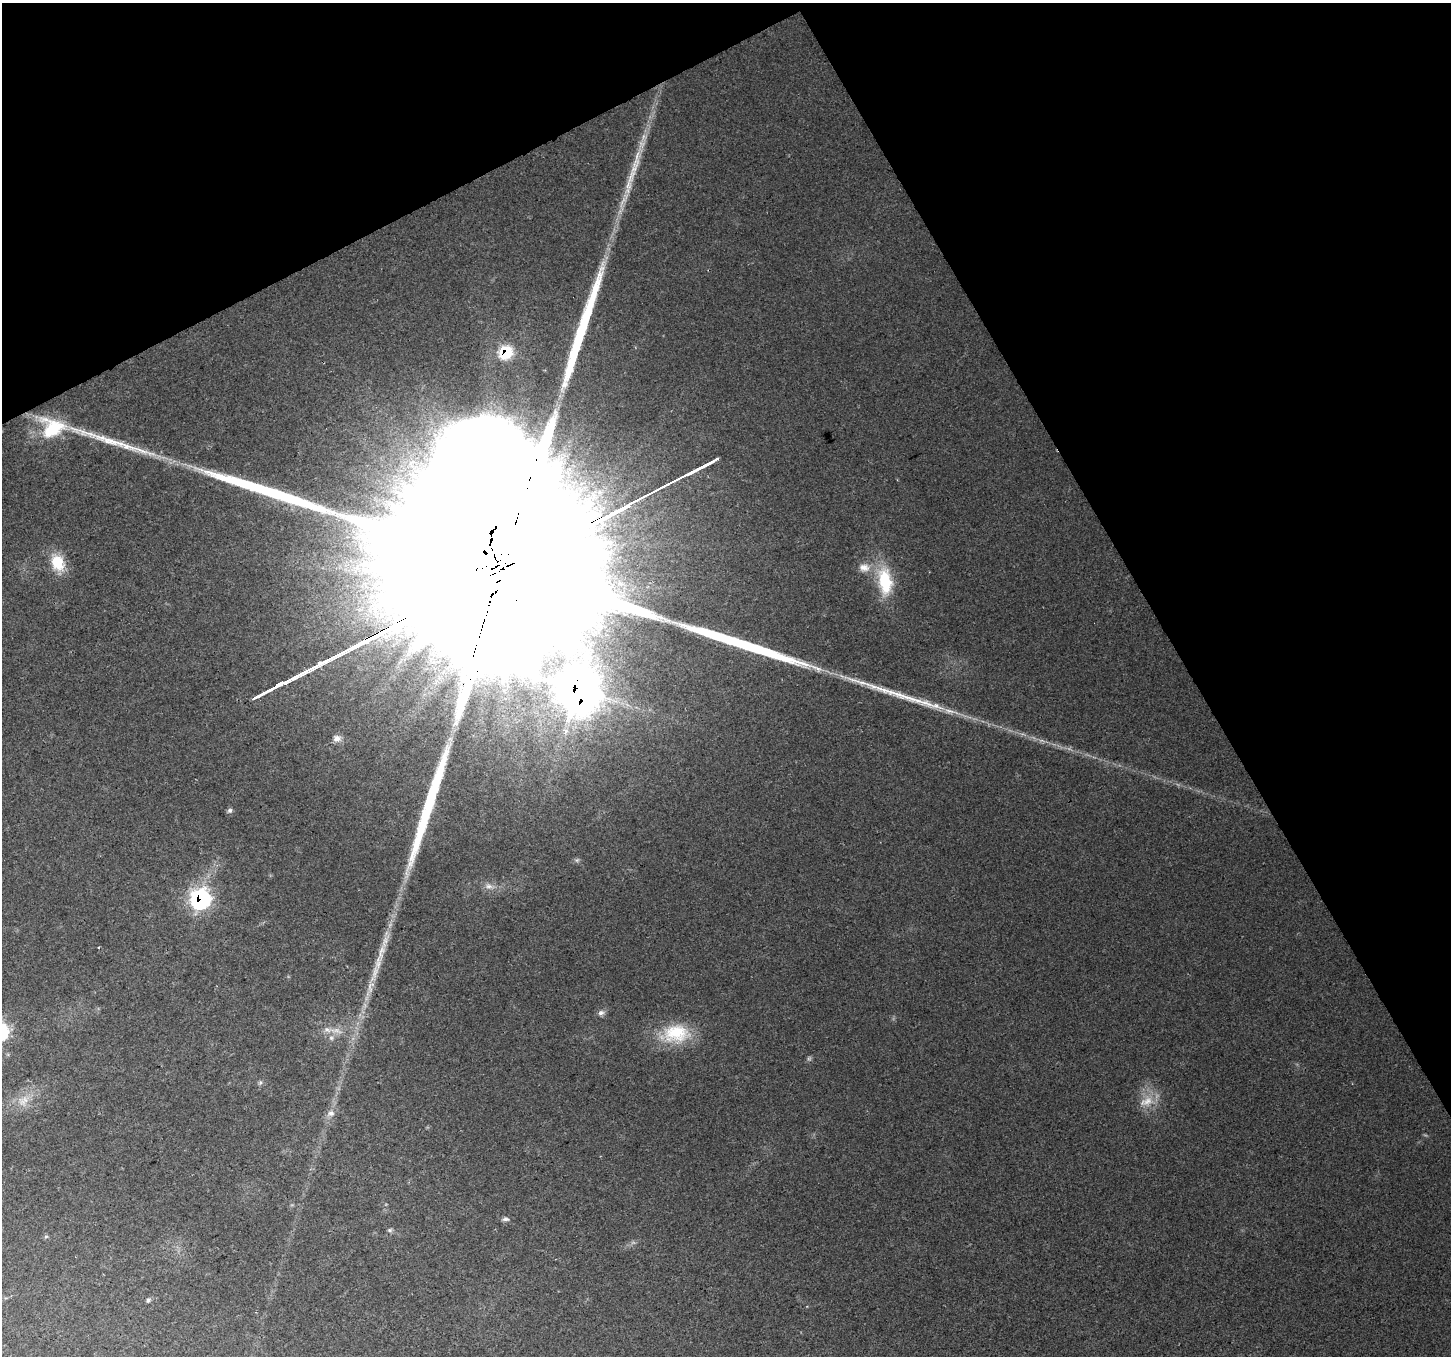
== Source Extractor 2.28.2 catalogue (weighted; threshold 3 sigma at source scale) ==
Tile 3 of 4 x 4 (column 3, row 1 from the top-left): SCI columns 2900-4348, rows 4227-5580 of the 5796 x 5684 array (HDU 1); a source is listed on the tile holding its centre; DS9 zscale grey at full resolution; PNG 1453 x 1358 px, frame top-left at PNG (2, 3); no overlay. Shown black and unused: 27% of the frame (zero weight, under 2 of 3 exposures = <1% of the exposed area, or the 3 px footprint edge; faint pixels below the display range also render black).
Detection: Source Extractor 2.28.2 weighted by HDU 2 'WHT'; one run over the whole footprint, this tile lists its part. Background 0.0248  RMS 0.0039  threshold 0.0177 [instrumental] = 3 sigma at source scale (4.5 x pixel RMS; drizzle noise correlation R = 1.50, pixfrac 1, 0.0396/0.0396 arcsec/px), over >= 5 px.
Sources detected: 41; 2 too faint to see at this stretch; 2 inside a brighter object's white glare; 5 long thin detections or spike segments (spike, bleed or trail) — not listed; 5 inside a brighter listed object's ellipse — not listed separately; the other 27 listed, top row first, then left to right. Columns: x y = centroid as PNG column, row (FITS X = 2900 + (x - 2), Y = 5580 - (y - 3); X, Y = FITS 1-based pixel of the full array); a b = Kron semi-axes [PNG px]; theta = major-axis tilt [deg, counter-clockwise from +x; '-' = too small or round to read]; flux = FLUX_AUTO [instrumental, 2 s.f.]
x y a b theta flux
628 185 30 9 79 7.7
506 352 10 9 - 26
52 427 33 26 -12 22
58 562 21 14 -66 12
864 568 16 12 -3 4.7
493 573 180 45 27 200000
885 581 37 17 -83 21
280 684 9 3 25 1800
578 689 16 12 50 720
565 731 14 9 -81 4.4
337 738 9 9 - 2.5
230 810 7 6 - 1.1
577 860 8 5 13 0.92
489 886 12 8 -1 2.5
201 899 11 10 - 110
375 972 36 8 71 9.5
601 1013 9 7 15 1.5
336 1031 23 8 -8 5.2
676 1034 39 25 6 21
260 1083 8 4 71 0.79
23 1101 20 14 45 7.4
1147 1101 22 14 23 7.4
331 1113 11 9 21 2.4
505 1219 11 5 1 1.2
390 1230 7 5 -14 0.88
46 1236 6 4 2 0.6
148 1300 7 5 62 0.88
Overlapping masked pixels (flux is a lower limit): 4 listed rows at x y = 506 352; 493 573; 578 689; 201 899